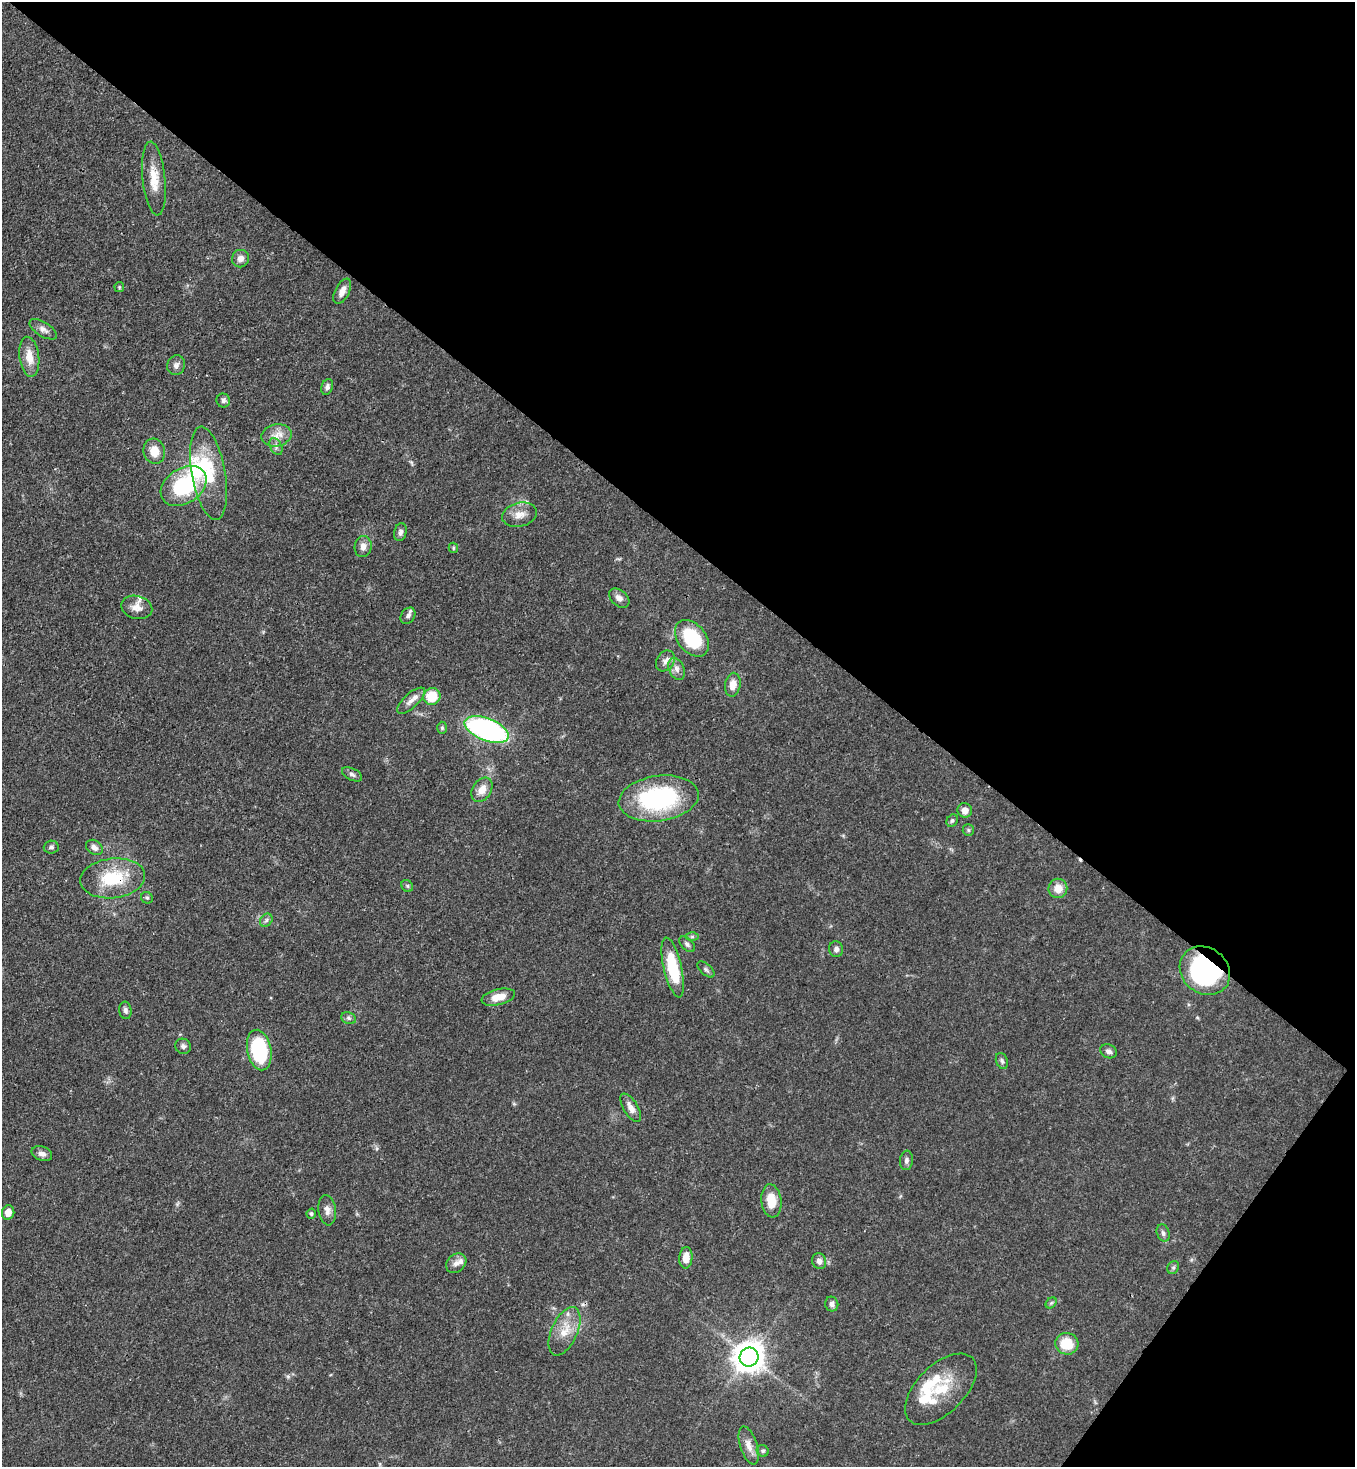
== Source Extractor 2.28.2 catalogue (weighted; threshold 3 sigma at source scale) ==
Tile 8 of 4 x 4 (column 4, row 2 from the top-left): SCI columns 4424-5776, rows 2991-4455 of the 6001 x 5979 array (HDU 1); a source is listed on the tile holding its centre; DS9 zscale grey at full resolution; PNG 1357 x 1469 px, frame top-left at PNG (2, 2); each listed source drawn as its Kron ellipse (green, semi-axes under 4 px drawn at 4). Shown black and unused: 40% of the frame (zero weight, under 3 of 4 exposures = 7% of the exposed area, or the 3 px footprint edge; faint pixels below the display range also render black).
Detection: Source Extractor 2.28.2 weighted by HDU 2 'WHT'; one run over the whole footprint, this tile lists its part. Background 0.0679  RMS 0.0035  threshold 0.0158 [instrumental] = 3 sigma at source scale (4.5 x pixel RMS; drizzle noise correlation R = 1.50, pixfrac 1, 0.05/0.05 arcsec/px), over >= 5 px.
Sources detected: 83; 1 cosmic-ray / hot-pixel residue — neither listed nor drawn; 7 inside a brighter listed object's ellipse — not listed separately; the other 75 listed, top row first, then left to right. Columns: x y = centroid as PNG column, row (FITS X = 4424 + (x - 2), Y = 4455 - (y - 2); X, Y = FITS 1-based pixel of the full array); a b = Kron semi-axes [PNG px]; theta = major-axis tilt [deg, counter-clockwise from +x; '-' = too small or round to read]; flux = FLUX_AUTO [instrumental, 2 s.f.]
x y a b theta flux
154 179 37 11 -84 7.2
240 259 9 8 - 2
119 287 5 4 - 0.44
342 291 14 7 63 2.7
43 329 15 7 -32 1.9
29 357 20 9 -82 5
176 365 10 8 68 1.5
327 387 8 5 72 1.2
223 401 7 6 - 1
276 435 15 11 12 4
276 446 9 5 -65 1.1
154 451 13 10 -74 5
209 473 47 17 -80 18
184 486 25 17 34 27
519 515 18 12 13 3.8
400 532 9 6 77 1.3
363 547 10 8 81 2.3
453 548 5 4 - 0.5
619 598 12 7 -42 2.1
137 607 16 11 -15 3.1
408 616 9 6 54 1.2
692 638 20 14 -51 20
665 661 11 8 58 1.8
677 669 11 7 -66 1.9
733 685 12 7 80 3.7
432 697 8 8 - 11
411 701 17 7 42 2.4
442 728 6 5 - 0.55
487 729 23 11 -21 80
352 774 11 6 -26 1.2
482 790 13 9 57 3.8
659 798 40 22 8 47
965 810 7 7 - 2.5
952 821 6 5 - 0.67
968 830 6 5 - 0.6
51 847 7 6 - 1
94 847 9 6 -39 1.5
113 878 32 20 6 17
407 886 6 5 - 0.58
1058 888 9 9 - 4.4
147 898 6 5 - 0.65
266 920 7 5 47 0.88
692 937 6 4 0 0.59
687 944 9 5 -44 0.95
836 949 8 7 - 1.3
673 968 30 9 -77 16
706 969 10 5 -42 0.9
1205 971 27 22 -39 50
498 997 17 8 13 4.5
125 1010 9 6 -81 1.2
349 1018 7 5 -22 0.85
183 1046 8 7 - 1.1
259 1050 20 12 -79 29
1108 1051 8 6 -25 1.4
1002 1061 8 5 -70 0.86
631 1108 16 7 -58 2.7
42 1154 10 7 -21 1.7
906 1160 10 6 84 1.1
771 1201 16 10 -84 6.6
327 1210 15 8 -82 2.3
8 1212 7 6 - 3.1
311 1214 5 4 - 0.51
1163 1233 9 6 -72 1.1
686 1258 11 6 85 3.9
819 1261 8 7 - 1.5
456 1263 11 8 41 2
1173 1268 7 5 54 0.7
1051 1303 6 4 45 0.55
832 1304 7 6 - 1.4
564 1331 26 13 65 7.1
1067 1344 11 11 - 8.7
749 1357 9 9 - 550
941 1389 44 24 45 15
749 1445 19 8 -72 3.4
763 1451 6 5 - 0.78
Overlapping masked pixels (flux is a lower limit): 2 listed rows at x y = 113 878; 1205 971